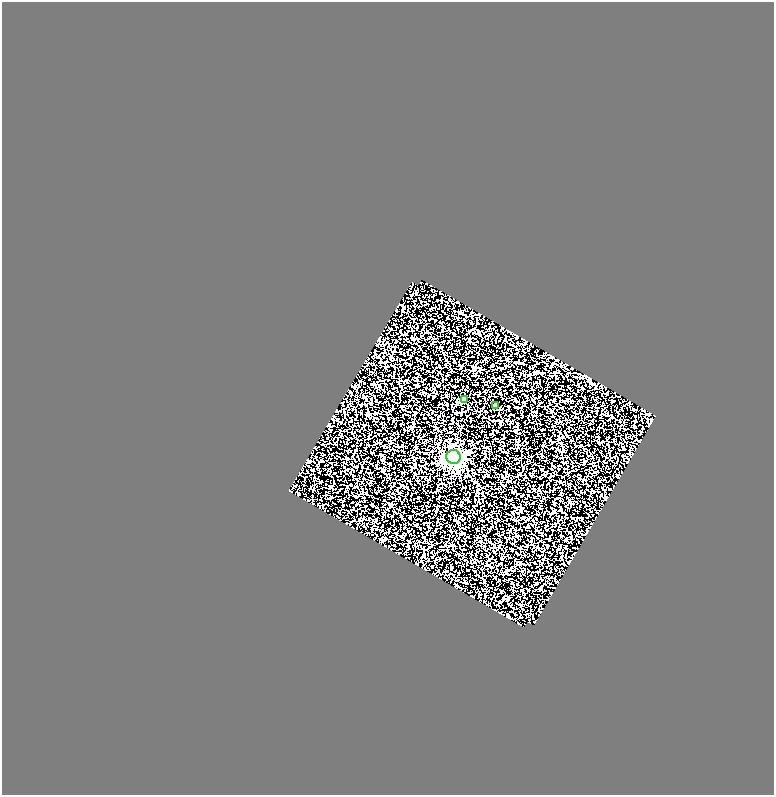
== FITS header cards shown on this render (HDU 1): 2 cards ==
NAXIS1  =                  772
NAXIS2  =                  793

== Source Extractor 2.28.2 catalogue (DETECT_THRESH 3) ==
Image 772 x 793 px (HDU 1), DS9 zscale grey, 1 PNG px = 1 image px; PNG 776 x 797 px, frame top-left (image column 1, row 793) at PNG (2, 2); each listed source drawn as its Kron ellipse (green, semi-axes under 4 px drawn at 4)
Background 0.0373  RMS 0.66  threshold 1.99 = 3 sigma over >= 5 px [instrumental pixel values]
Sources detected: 3; all 3 listed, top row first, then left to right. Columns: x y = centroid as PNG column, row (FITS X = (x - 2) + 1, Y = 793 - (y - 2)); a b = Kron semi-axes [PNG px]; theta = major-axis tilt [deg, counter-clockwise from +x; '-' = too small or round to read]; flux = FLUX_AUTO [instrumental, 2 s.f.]
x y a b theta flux
464 400 4 4 - 330
495 405 4 3 - 84
453 457 7 7 - 12000